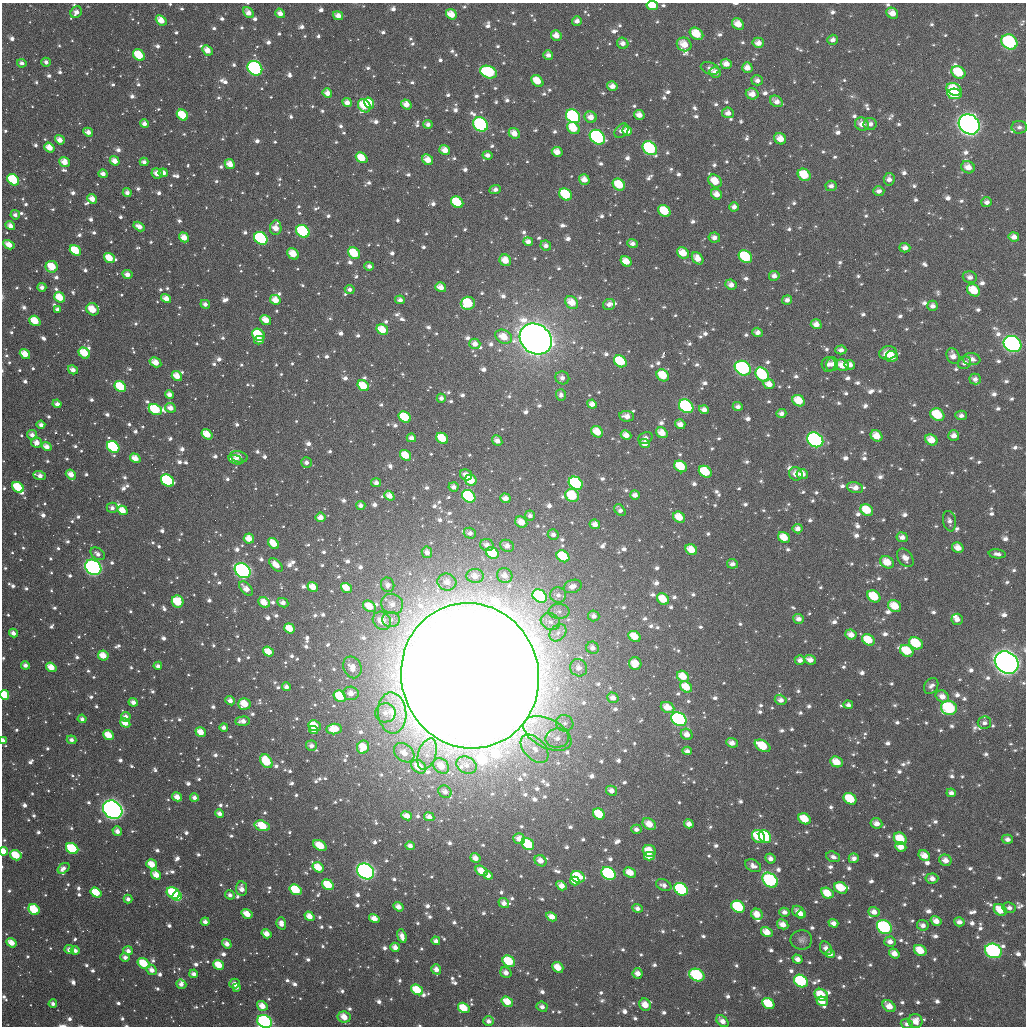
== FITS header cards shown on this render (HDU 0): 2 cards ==
NAXIS1  =                 1024
NAXIS2  =                 1024

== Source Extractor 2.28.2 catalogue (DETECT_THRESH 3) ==
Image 1024 x 1024 px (HDU 0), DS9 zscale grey, 1 PNG px = 1 image px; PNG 1028 x 1028 px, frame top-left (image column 1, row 1024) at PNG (2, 3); each listed source drawn as its Kron ellipse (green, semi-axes under 4 px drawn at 4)
Background 2090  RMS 57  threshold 172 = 3 sigma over >= 5 px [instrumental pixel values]
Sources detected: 1512; of the 1512, the 500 brightest by FLUX_AUTO listed and drawn (1012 fainter detections omitted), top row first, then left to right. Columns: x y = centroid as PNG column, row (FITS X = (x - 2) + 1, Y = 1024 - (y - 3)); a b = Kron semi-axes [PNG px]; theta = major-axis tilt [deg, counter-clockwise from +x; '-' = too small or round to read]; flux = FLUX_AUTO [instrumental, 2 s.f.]
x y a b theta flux
652 6 6 4 -11 1.0e+05
76 12 6 5 - 2.8e+04
248 13 6 4 -51 3.6e+04
280 13 5 4 - 2.9e+04
892 13 6 5 - 4.3e+04
451 14 6 4 -39 6.6e+04
338 16 5 4 - 3.3e+04
161 20 6 4 -40 6.3e+04
577 21 5 4 - 2.1e+04
738 24 6 5 - 5.4e+04
697 34 7 5 -38 1.1e+05
556 36 5 5 - 3.8e+04
833 40 5 4 - 2.0e+04
1009 42 8 7 - 4.2e+05
623 43 6 5 - 2.3e+04
758 43 6 5 - 3.3e+04
684 44 7 6 - 6.6e+04
207 50 6 4 -45 4.3e+04
139 55 6 5 - 1.5e+05
548 55 5 4 - 2.3e+04
46 62 5 4 - 1.8e+04
22 63 5 4 - 1.8e+04
726 64 5 5 - 3.8e+04
255 68 8 6 -43 1.2e+06
710 68 9 6 -19 1.8e+04
747 68 5 5 - 3.7e+04
489 72 9 6 -20 3.7e+05
715 72 6 5 - 3.5e+04
958 72 7 5 -32 1.4e+05
757 80 6 5 - 2.1e+04
537 81 7 5 -46 7.7e+04
612 86 5 4 - 3.2e+04
954 89 8 6 -28 1.3e+05
327 93 5 4 - 3.2e+04
752 94 6 5 - 3.9e+04
955 94 7 5 -9 2.5e+05
776 101 7 5 -33 2.9e+04
347 103 5 4 - 2.9e+04
369 103 6 4 -55 8.2e+04
406 104 5 4 - 4.0e+04
364 106 7 5 -51 1.2e+05
728 113 6 5 - 2.7e+04
182 115 6 5 - 1.3e+05
639 115 5 4 - 3.5e+04
573 116 7 6 - 4.8e+05
591 117 6 5 - 3.8e+04
144 124 4 4 - 2.3e+04
428 124 5 4 - 1.9e+04
481 124 8 6 -38 5.8e+05
862 124 7 6 - 3.7e+04
870 124 6 6 - 2.2e+04
969 124 11 9 -37 2.6e+06
1019 127 8 6 1 1.8e+04
573 128 7 5 -42 9.9e+04
621 131 8 6 49 2.3e+04
627 131 5 4 - 4.0e+04
88 132 5 4 - 2.9e+04
514 133 6 5 - 4.4e+04
597 137 8 6 -39 1.3e+06
780 139 6 5 - 4.6e+04
60 140 5 4 - 3.6e+04
49 147 5 4 - 5.8e+04
650 148 8 6 -43 4.9e+05
445 150 6 5 - 4.4e+04
557 152 5 4 - 4.6e+04
488 155 5 4 - 2.0e+04
362 158 6 5 - 9.5e+04
428 160 6 5 - 5.1e+04
115 161 5 4 - 4.0e+04
64 162 5 4 - 5.1e+04
144 162 4 4 - 1.9e+04
230 164 5 4 - 4.5e+04
968 167 7 6 - 4.3e+04
157 173 5 5 - 3.7e+04
163 173 4 4 - 2.7e+04
103 174 4 4 - 2.6e+04
804 175 7 5 -37 1.1e+05
889 179 6 5 - 2.3e+04
13 180 6 5 - 2.6e+05
584 180 5 5 - 3.9e+04
715 181 7 6 - 7.1e+04
619 185 7 5 -39 1.2e+05
831 186 5 5 - 1.9e+04
495 190 6 4 21 2.0e+04
879 191 5 5 - 2.0e+04
127 193 4 4 - 2.0e+04
566 194 7 5 -37 2.0e+05
716 194 6 5 - 3.6e+04
92 199 5 4 - 3.8e+04
457 202 7 5 -37 1.8e+05
987 202 5 5 - 2.0e+04
734 207 5 4 - 2.2e+04
664 211 7 5 -38 1.2e+05
15 215 5 4 - 1.8e+04
10 226 5 4 - 2.8e+04
139 226 6 4 -29 3.0e+04
276 228 7 5 84 4.7e+04
303 231 7 6 - 3.2e+05
184 237 5 4 - 4.9e+04
1014 237 5 4 - 2.8e+04
261 238 7 5 -36 5.4e+05
714 238 5 5 - 2.3e+04
528 242 5 4 - 2.3e+04
632 243 5 4 - 1.9e+04
9 245 6 4 -29 5.3e+04
546 246 5 5 - 2.2e+04
905 248 5 4 - 2.6e+04
75 250 6 4 -38 1.5e+05
354 253 7 5 -38 1.5e+05
683 253 6 5 - 7.0e+04
293 254 6 5 - 6.7e+04
745 257 7 6 - 2.9e+05
109 258 6 4 -37 8.2e+04
698 258 7 5 -50 4.4e+04
505 260 6 5 - 5.8e+04
626 261 6 5 - 6.1e+04
369 266 4 4 - 2.0e+04
52 267 6 6 - 1.1e+05
127 274 5 4 - 2.9e+04
774 276 5 5 - 2.2e+04
970 277 7 6 - 2.2e+04
731 285 6 5 - 2.8e+04
42 287 4 4 - 2.1e+04
441 287 5 4 - 4.2e+04
350 289 5 4 - 1.9e+04
974 290 7 5 -35 9.7e+04
60 297 6 4 -39 9.2e+04
166 299 5 4 - 4.5e+04
275 300 5 4 - 5.7e+04
400 300 5 4 - 2.2e+04
787 300 5 4 - 1.9e+04
468 303 7 6 - 2.2e+05
572 303 7 5 -42 7.2e+04
205 304 5 4 - 1.9e+04
609 305 6 5 - 2.4e+04
933 306 5 5 - 2.2e+04
57 309 4 4 - 1.9e+04
93 309 7 6 - 1.1e+05
266 320 6 4 -39 5.8e+04
35 321 6 4 -38 1.0e+05
816 324 5 5 - 3.3e+04
382 330 6 5 - 7.9e+04
757 332 5 4 - 2.3e+04
258 335 6 5 - 1.8e+05
504 337 9 6 -28 6.8e+04
536 339 17 14 -38 7.8e+06
259 340 5 4 - 2.3e+04
475 344 5 5 - 3.1e+04
1012 344 9 7 -32 1.1e+06
841 350 5 4 - 2.0e+04
84 353 6 5 - 1.1e+05
888 353 9 6 9 5.5e+04
25 354 5 4 - 6.0e+04
892 356 6 5 - 8.0e+04
953 356 8 6 -66 3.3e+04
972 359 9 6 -7 2.9e+04
620 361 7 5 -36 1.7e+05
155 362 6 4 -30 5.4e+04
965 363 7 6 - 1.9e+04
828 364 7 7 - 2.2e+04
832 364 7 6 - 2.2e+04
842 365 7 6 - 5.5e+04
850 365 5 4 - 2.7e+04
743 368 8 7 - 5.3e+05
73 370 5 4 - 2.7e+04
762 374 8 6 -48 3.7e+05
663 375 7 5 -37 9.9e+04
177 376 5 4 - 5.4e+04
562 378 7 6 - 2.2e+04
975 379 6 5 - 1.8e+04
769 384 6 5 - 3.7e+04
363 386 6 5 - 1.1e+05
120 387 6 5 - 1.9e+05
169 395 4 4 - 2.7e+04
561 395 6 5 - 1.8e+04
441 398 4 4 - 1.8e+04
799 401 6 5 - 8.4e+04
57 404 4 4 - 2.0e+04
592 404 5 4 - 2.7e+04
686 406 8 6 -39 5.7e+05
738 406 5 4 - 1.8e+04
170 408 5 4 - 3.4e+04
155 409 7 5 -27 2.2e+05
704 410 5 4 - 2.6e+04
781 413 5 4 - 2.0e+04
937 415 7 6 - 1.5e+05
961 415 5 4 - 1.8e+04
627 416 7 5 -7 3.1e+04
405 417 6 5 - 1.8e+05
680 424 5 4 - 3.3e+04
41 425 4 3 - 2.0e+04
597 432 6 5 - 7.6e+04
662 433 6 5 - 5.4e+04
207 434 6 4 -36 7.3e+04
32 435 5 4 - 2.5e+04
626 435 5 4 - 3.9e+04
876 436 6 5 - 5.8e+04
954 436 5 5 - 2.6e+04
411 438 4 4 - 2.3e+04
442 438 6 5 - 1.2e+05
645 438 7 5 23 1.9e+04
815 440 8 7 - 1.4e+06
931 440 6 5 - 5.9e+04
497 441 6 4 -51 3.0e+04
37 443 5 5 - 3.5e+04
645 444 5 4 - 3.4e+04
47 447 5 4 - 3.5e+04
113 447 7 5 -37 3.8e+05
405 455 6 5 - 8.5e+04
239 457 9 5 -16 3.5e+04
135 458 5 4 - 5.1e+04
236 460 8 4 -17 3.4e+04
306 462 5 5 - 1.8e+04
681 466 7 5 -38 1.5e+05
705 472 7 5 -35 1.7e+05
71 474 5 4 - 4.2e+04
796 474 7 6 - 3.6e+04
802 474 5 5 - 3.4e+04
466 475 6 5 - 3.1e+04
40 476 6 4 -22 2.8e+04
471 480 6 5 - 1.1e+05
168 481 7 5 -35 6.8e+05
376 483 5 4 - 2.1e+04
576 483 7 6 - 6.8e+05
18 487 6 5 - 1.9e+05
453 487 5 4 - 2.1e+04
855 488 8 5 -14 3.5e+04
572 495 7 6 - 1.6e+05
635 495 5 4 - 2.5e+04
389 496 5 4 - 4.1e+04
469 496 7 5 -39 4.3e+05
505 498 5 4 - 3.0e+04
361 505 5 4 - 2.0e+04
112 508 5 5 - 2.0e+04
123 510 5 4 - 5.7e+04
620 510 7 4 -52 2.0e+04
867 510 7 5 -33 1.1e+05
530 515 5 5 - 1.8e+04
320 517 5 5 - 3.3e+04
679 517 6 5 - 7.7e+04
949 521 10 6 -80 1.9e+04
521 522 6 5 - 5.3e+04
595 524 5 4 - 3.3e+04
798 529 5 4 - 2.2e+04
470 533 6 5 - 2.1e+04
553 534 5 5 - 1.9e+04
784 537 6 5 - 7.6e+04
902 537 6 5 - 2.4e+04
249 539 5 5 - 5.5e+04
274 543 6 4 -46 7.3e+04
487 545 7 6 - 2.6e+04
507 546 7 6 - 2.7e+04
958 548 6 5 - 4.2e+04
691 550 6 5 - 7.0e+04
427 552 6 5 - 2.2e+04
492 553 7 5 -35 1.5e+05
98 554 8 5 -35 2.2e+04
997 554 8 4 -6 1.8e+04
563 556 7 5 -36 1.5e+05
905 558 10 7 -53 3.0e+04
887 562 7 5 -29 6.6e+04
732 564 5 4 - 2.0e+04
276 565 8 4 -44 4.4e+04
93 567 9 7 -37 1.0e+06
243 571 8 7 - 1.4e+06
505 575 8 7 - 3.1e+04
475 576 8 7 - 3.5e+04
447 582 9 8 - 3.6e+04
388 585 7 6 - 2.6e+04
573 586 9 6 20 2.9e+04
313 587 5 4 - 5.1e+04
346 588 6 4 -34 6.5e+04
246 589 9 5 -45 4.3e+04
558 595 8 7 - 2.4e+04
540 596 8 6 -37 4.9e+05
874 596 7 5 -37 1.3e+05
663 599 6 5 - 7.9e+04
178 602 6 5 - 1.5e+05
264 602 6 5 - 5.8e+04
283 603 6 4 -26 2.7e+04
392 604 11 10 - 4.3e+04
369 606 7 5 -35 6.5e+04
895 606 7 5 -33 8.2e+04
559 611 10 7 0 2.1e+04
594 616 6 5 - 1.9e+04
798 619 5 5 - 2.5e+04
957 619 6 5 - 2.4e+04
391 620 8 7 - 2.4e+04
382 621 10 8 -45 6.2e+04
550 622 10 8 -27 2.7e+04
290 628 6 4 -38 8.2e+04
13 633 4 4 - 2.6e+04
558 633 10 7 47 2.3e+04
851 635 6 5 - 3.6e+04
634 636 6 5 - 7.0e+04
868 640 7 5 -32 1.0e+05
916 643 7 5 -33 1.8e+05
593 648 6 6 - 2.3e+04
907 651 7 5 -31 1.1e+05
268 652 6 4 -36 6.2e+04
103 656 5 4 - 6.2e+04
800 660 5 5 - 2.1e+04
810 660 6 4 -23 2.9e+04
1007 663 12 10 -34 3.6e+06
635 664 6 6 - 6.8e+04
25 665 4 4 - 2.1e+04
158 666 4 3 - 1.9e+04
51 667 5 4 - 6.0e+04
352 667 11 9 -67 4.8e+04
579 668 9 8 - 2.4e+04
470 676 73 69 -74 3.8e+07
683 676 6 5 - 7.1e+04
931 686 8 6 58 1.9e+04
286 687 4 4 - 1.9e+04
686 687 6 5 - 8.8e+04
351 693 8 6 -6 3.6e+04
5 695 5 4 - 1.5e+05
340 696 6 5 - 1.3e+05
942 696 7 5 -31 3.5e+04
613 698 6 5 - 2.9e+04
781 700 6 5 - 2.3e+04
230 701 5 4 - 2.6e+04
133 702 5 4 - 2.4e+04
244 704 6 5 - 8.7e+04
848 705 5 4 - 1.8e+04
668 707 7 5 -24 5.7e+04
949 708 8 7 - 3.6e+05
385 713 10 9 - 3.4e+04
392 713 20 14 -85 1.1e+05
126 717 5 5 - 2.7e+04
82 719 4 4 - 1.8e+04
679 719 8 6 -35 8.5e+05
243 721 7 4 4 2.9e+04
125 723 5 4 - 5.2e+04
565 723 9 8 - 2.3e+04
984 723 7 6 - 1.8e+04
315 726 6 5 - 9.2e+04
224 727 4 4 - 1.8e+04
334 729 7 5 7 8.2e+04
314 730 4 3 - 2.7e+04
201 732 5 4 - 5.4e+04
547 733 26 14 -26 1.3e+05
687 734 6 5 - 3.3e+04
108 735 6 4 -40 7.4e+04
557 738 12 9 11 4.3e+04
3 740 4 3 - 2.0e+04
72 740 5 4 - 1.8e+04
732 743 6 4 -23 2.8e+04
311 746 5 5 - 2.1e+04
762 746 8 5 -31 1.4e+05
363 747 6 6 - 8.2e+04
535 749 17 10 -45 6.2e+04
687 751 5 4 - 2.1e+04
404 753 11 8 -39 5.3e+04
427 754 16 9 71 4.4e+04
266 761 7 5 -54 1.7e+05
836 762 6 5 - 6.9e+04
467 765 10 8 -26 3.0e+04
441 766 9 7 -41 6.0e+04
419 767 8 6 -38 8.0e+04
611 791 6 4 -31 2.8e+04
445 792 7 6 - 2.3e+04
951 793 5 4 - 2.0e+04
177 797 5 4 - 4.0e+04
194 797 4 4 - 2.0e+04
850 799 7 5 -34 1.6e+05
113 810 10 8 -38 2.0e+06
219 814 4 4 - 2.4e+04
599 814 6 5 - 1.3e+05
407 816 5 4 - 3.7e+04
429 817 5 4 - 2.5e+04
804 819 6 5 - 9.9e+04
876 823 6 5 - 3.1e+04
649 824 7 5 -30 5.7e+04
689 824 5 4 - 2.8e+04
262 826 7 5 -16 1.5e+05
636 829 5 4 - 1.8e+04
117 831 5 4 - 2.9e+04
758 837 7 6 - 1.4e+05
765 837 7 5 -53 3.3e+05
519 839 6 5 - 3.5e+04
900 839 7 5 -43 1.2e+05
1007 839 5 4 - 2.0e+04
528 844 7 5 -40 1.8e+05
320 845 7 5 -32 9.9e+04
410 846 5 4 - 2.5e+04
901 847 6 4 -24 4.4e+04
72 849 6 5 - 2.5e+05
4 851 4 4 - 5.9e+04
649 851 7 6 - 8.0e+04
16 855 6 5 - 1.4e+05
649 856 5 4 - 4.6e+04
924 856 6 5 - 4.4e+04
833 857 7 5 -20 1.8e+04
475 858 5 4 - 3.4e+04
770 858 5 4 - 2.4e+04
854 858 5 5 - 1.9e+04
945 860 6 5 - 3.2e+04
540 861 6 5 - 3.6e+04
152 864 6 4 -35 6.6e+04
753 866 8 6 -28 2.3e+04
318 867 6 4 -36 8.1e+04
63 868 7 4 35 2.3e+04
365 871 9 7 -36 1.5e+06
481 871 6 4 -31 5.6e+04
630 873 6 4 -26 5.6e+04
608 874 7 6 - 4.7e+05
156 875 5 4 - 5.0e+04
488 875 4 4 - 2.5e+04
578 877 7 5 -23 1.7e+05
932 879 6 5 - 2.8e+04
770 880 8 6 -43 5.3e+05
575 881 5 3 - 3.3e+04
328 885 6 5 - 1.3e+05
664 885 8 5 -22 1.9e+04
562 886 5 4 - 3.6e+04
841 888 7 5 -27 1.1e+05
242 889 7 5 -82 3.5e+04
681 889 7 5 -36 6.2e+05
296 890 6 5 - 1.8e+05
96 893 6 4 -35 1.2e+05
173 893 7 5 -29 3.1e+05
827 893 6 5 - 8.1e+04
230 895 5 4 - 1.9e+04
177 896 5 4 - 2.8e+05
128 899 4 4 - 1.9e+04
504 903 5 5 - 2.6e+04
399 907 5 4 - 3.4e+04
738 907 7 5 -34 2.8e+05
637 908 5 4 - 2.0e+04
1009 908 6 5 - 1.9e+04
34 909 6 5 - 1.8e+05
1000 910 7 5 -37 7.7e+04
784 912 5 4 - 1.9e+04
799 912 7 5 -38 3.7e+04
874 912 6 5 - 3.0e+04
247 914 6 4 -32 5.9e+04
757 914 6 5 - 5.2e+04
801 914 4 3 - 1.9e+04
309 916 5 4 - 4.5e+04
552 917 6 4 -29 4.0e+04
374 919 5 4 - 4.2e+04
936 921 6 4 -31 3.4e+04
205 922 4 4 - 2.1e+04
959 922 5 4 - 2.2e+04
281 923 6 4 -73 2.6e+04
833 923 5 4 - 2.6e+04
783 924 6 4 -28 3.6e+04
923 925 6 5 - 2.1e+04
884 927 8 6 -34 5.3e+05
767 932 6 4 -31 5.3e+04
267 934 5 4 - 4.4e+04
402 936 7 4 -73 3.3e+04
801 940 11 9 2 1.9e+04
436 941 4 4 - 1.9e+04
890 942 5 5 - 2.5e+04
11 943 5 4 - 5.5e+04
227 944 5 4 - 3.1e+04
395 947 5 4 - 3.0e+04
826 948 7 5 -58 2.5e+04
69 950 5 4 - 2.3e+04
920 950 6 5 - 8.6e+04
75 951 4 4 - 2.1e+04
128 951 5 4 - 2.5e+04
993 951 8 7 - 7.8e+05
894 953 5 4 - 3.5e+04
830 954 5 4 - 2.4e+04
125 957 4 4 - 2.0e+04
798 959 5 4 - 2.8e+04
509 961 6 5 - 1.8e+05
144 963 6 4 -34 1.3e+05
219 965 6 4 -34 8.8e+04
558 967 6 5 - 6.6e+04
436 969 5 4 - 2.7e+04
152 970 6 4 -43 3.1e+04
506 973 6 5 - 2.7e+04
638 973 5 5 - 3.2e+04
194 974 4 3 - 2.1e+04
697 975 8 6 -25 3.5e+05
801 981 7 6 - 3.5e+05
235 983 5 5 - 2.0e+04
181 984 5 4 - 2.2e+04
236 987 4 4 - 2.4e+04
417 990 6 5 - 1.2e+05
821 995 7 5 -32 1.1e+05
822 1001 5 4 - 5.0e+04
507 1002 6 4 -34 7.2e+04
53 1004 4 3 - 1.8e+04
768 1004 6 5 - 1.6e+05
645 1005 6 5 - 5.0e+04
262 1006 6 4 -34 4.7e+04
889 1006 7 5 -40 4.8e+04
542 1007 5 5 - 2.0e+04
464 1008 6 5 - 1.0e+05
344 1017 6 5 - 5.7e+04
264 1021 7 6 - 8.4e+05
489 1021 5 5 - 2.2e+04
722 1021 7 5 -43 3.2e+04
915 1021 7 7 - 4.4e+04
907 1024 6 5 - 1.8e+04
At the frame edge (FLAGS 8, measured only in part): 7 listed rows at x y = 652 6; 1007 663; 5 695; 3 740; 4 851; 264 1021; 907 1024
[1012 fainter detections neither listed nor drawn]

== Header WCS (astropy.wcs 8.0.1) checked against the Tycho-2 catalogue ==
Header WCS as astropy/WCSLIB reads it (applying the file's SIP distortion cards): RA---TAN-SIP/DEC--TAN-SIP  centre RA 02:06:46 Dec +23:04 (31.69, +23.07 deg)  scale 8.66 arcsec/px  FOV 147.9' x 147.9'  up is +179 deg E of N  parity flipped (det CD > 0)
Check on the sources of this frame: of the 60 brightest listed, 59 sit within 13.0 arcsec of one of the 180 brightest Tycho-2 stars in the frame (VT <= 12.07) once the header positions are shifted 6.49 arcsec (4.34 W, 4.82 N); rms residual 4.70 arcsec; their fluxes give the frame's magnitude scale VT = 23.92 - 2.5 log10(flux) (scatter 0.26 mag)
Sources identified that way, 191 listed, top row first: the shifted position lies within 13.0 arcsec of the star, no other Tycho-2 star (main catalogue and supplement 1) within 26.0 arcsec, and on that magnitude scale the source's flux lands within +1.5 / -3 mag of the star's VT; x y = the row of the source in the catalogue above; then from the Tycho-2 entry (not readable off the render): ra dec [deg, ICRS J2000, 3 dp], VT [Tycho-2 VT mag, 2 dp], TYC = Tycho-2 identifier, HIP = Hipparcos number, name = IAU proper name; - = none
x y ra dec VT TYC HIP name
652 6 31.361 +21.837 11.69 1213-719-1 - -
248 13 32.408 +21.875 12.37 1220-116-1 - -
697 34 31.245 +21.903 11.29 1213-441-1 - -
1009 42 30.433 +21.902 9.55 1213-173-1 - -
684 44 31.276 +21.929 11.95 1213-76-1 - -
207 50 32.513 +21.967 12.01 1220-531-1 - -
139 55 32.690 +21.982 10.91 1220-334-1 - -
255 68 32.388 +22.010 9.04 1220-335-1 10065 -
489 72 31.780 +22.007 10.29 1213-555-1 - -
954 89 30.574 +22.018 11.44 1213-86-1 - -
955 94 30.572 +22.030 10.71 1213-293-1 - -
369 103 32.091 +22.087 12.04 1220-893-1 - -
364 106 32.103 +22.093 11.10 1220-12-1 - -
182 115 32.574 +22.124 11.58 1220-362-1 - -
573 116 31.560 +22.109 9.72 1213-606-1 - -
481 124 31.800 +22.133 9.28 1213-746-1 - -
969 124 30.530 +22.104 7.27 1213-1621-1 9492 -
573 128 31.559 +22.137 11.50 1213-636-1 - -
627 131 31.420 +22.139 12.16 1213-479-1 - -
514 133 31.712 +22.153 11.96 1213-714-1 - -
597 137 31.494 +22.158 9.32 1213-700-1 9796 -
60 140 32.892 +22.189 12.05 1220-682-1 - -
49 147 32.919 +22.207 11.90 1220-130-1 - -
650 148 31.359 +22.182 9.82 1213-483-1 - -
445 150 31.892 +22.196 12.25 1213-697-1 - -
362 158 32.107 +22.220 11.96 1220-436-1 - -
428 160 31.935 +22.221 12.05 1213-705-1 - -
230 164 32.449 +22.240 12.06 1220-117-1 - -
163 173 32.624 +22.263 11.95 1220-278-1 - -
804 175 30.956 +22.235 11.09 1213-322-1 - -
13 180 33.011 +22.286 10.56 1220-414-1 - -
715 181 31.187 +22.257 12.33 1213-186-1 - -
619 185 31.437 +22.271 11.07 1213-206-1 - -
566 194 31.575 +22.297 10.82 1213-608-1 - -
457 202 31.856 +22.322 11.14 1213-556-1 - -
664 211 31.317 +22.331 11.98 1213-455-1 - -
303 231 32.256 +22.399 9.89 1220-69-1 10019 -
261 238 32.364 +22.418 9.73 1220-492-1 - -
75 250 32.847 +22.454 11.40 1220-93-1 - -
354 253 32.122 +22.450 11.23 1220-91-1 - -
683 253 31.266 +22.431 11.89 1213-471-1 - -
745 257 31.103 +22.436 10.51 1213-47-1 - -
505 260 31.728 +22.459 12.20 1213-712-1 - -
52 267 32.907 +22.494 11.56 1220-21-1 - -
974 290 30.507 +22.501 11.44 1757-1676-1 - -
60 297 32.887 +22.568 11.41 1758-1090-1 - -
468 303 31.822 +22.563 10.74 1758-1756-1 - -
572 303 31.552 +22.557 12.23 1758-1410-1 - -
93 309 32.801 +22.596 11.42 1758-1106-1 - -
35 321 32.950 +22.625 11.54 1758-726-1 - -
382 330 32.045 +22.632 11.42 1758-1134-1 - -
258 335 32.368 +22.650 10.80 1758-976-1 - -
536 339 31.641 +22.648 5.04 1758-2417-1 9836 -
1012 344 30.400 +22.628 8.51 1757-889-1 9454 -
84 353 32.821 +22.701 10.97 1758-802-1 - -
888 353 30.726 +22.657 12.72 1758-541-1 - -
25 354 32.975 +22.705 11.81 1758-1608-1 - -
892 356 30.716 +22.665 11.54 1758-453-1 - -
620 361 31.422 +22.695 10.79 1758-550-1 - -
155 362 32.634 +22.720 12.56 1758-1210-1 - -
842 365 30.844 +22.690 12.07 1758-106-1 - -
743 368 31.102 +22.704 9.25 1758-230-1 - -
762 374 31.050 +22.719 10.44 1758-483-1 - -
663 375 31.309 +22.727 11.44 1758-487-1 - -
177 376 32.578 +22.752 11.67 1758-1236-1 - -
363 386 32.091 +22.768 11.28 1758-1074-1 - -
120 387 32.725 +22.780 10.70 1758-1310-1 - -
799 401 30.954 +22.779 11.42 1758-72-1 - -
170 408 32.594 +22.829 12.49 1758-942-1 - -
155 409 32.633 +22.834 10.89 1758-746-1 - -
937 415 30.591 +22.803 10.95 1757-1215-1 - -
405 417 31.981 +22.841 10.95 1758-950-1 - -
680 424 31.262 +22.843 12.57 1758-268-1 - -
597 432 31.478 +22.866 11.78 1758-876-1 - -
207 434 32.497 +22.892 11.58 1758-1346-1 - -
876 436 30.749 +22.858 11.78 1758-545-1 - -
815 440 30.907 +22.873 8.87 1758-491-1 9619 -
931 440 30.605 +22.864 11.90 1757-1700-1 - -
47 447 32.915 +22.927 12.07 1758-1030-1 - -
113 447 32.741 +22.926 10.16 1758-1306-1 - -
681 466 31.258 +22.945 11.19 1758-76-1 - -
705 472 31.193 +22.956 11.05 1758-47-1 - -
471 480 31.806 +22.989 11.35 1758-1194-1 - -
168 481 32.597 +23.005 10.48 1758-654-1 - -
376 483 32.053 +23.000 12.56 1758-1500-1 - -
576 483 31.531 +22.991 9.68 1758-1580-1 - -
18 487 32.989 +23.026 11.14 1758-1652-1 - -
572 495 31.539 +23.021 10.91 1758-1472-1 - -
635 495 31.376 +23.015 12.47 1758-141-1 - -
469 496 31.810 +23.029 9.95 1758-1348-1 - -
123 510 32.714 +23.078 12.43 1758-870-1 - -
620 510 31.414 +23.053 12.39 1758-558-1 - -
867 510 30.768 +23.037 11.64 1758-593-1 - -
679 517 31.258 +23.067 11.89 1758-144-1 - -
784 537 30.983 +23.109 12.12 1758-553-1 - -
274 543 32.318 +23.152 11.52 1758-1086-1 - -
691 550 31.224 +23.144 12.39 1758-426-1 - -
492 553 31.744 +23.164 10.97 1758-752-1 - -
563 556 31.559 +23.168 11.01 1758-1120-1 - -
93 567 32.789 +23.217 8.38 1758-1318-1 10201 -
243 571 32.396 +23.219 8.44 1758-1290-1 10070 -
505 575 31.712 +23.216 11.92 1758-818-1 - -
540 596 31.618 +23.265 10.03 1758-894-1 - -
874 596 30.743 +23.245 10.95 1758-436-1 - -
663 599 31.295 +23.265 11.51 1758-616-1 - -
178 602 32.567 +23.296 11.09 1758-2396-1 - -
283 603 32.291 +23.293 12.88 1758-2398-1 - -
895 606 30.688 +23.266 11.53 1757-645-1 - -
851 635 30.801 +23.338 12.05 1758-62-1 - -
634 636 31.367 +23.356 11.44 1758-98-1 - -
868 640 30.754 +23.350 11.36 1758-248-1 - -
916 643 30.630 +23.354 10.70 1757-1547-1 - -
907 651 30.654 +23.373 11.19 1757-414-1 - -
268 652 32.326 +23.412 11.94 1758-2199-1 - -
103 656 32.760 +23.428 12.12 1758-2071-1 - -
1007 663 30.389 +23.395 6.63 1757-1966-1 9452 -
51 667 32.895 +23.458 12.16 1758-2297-1 - -
470 676 31.793 +23.463 2.12 1758-2416-1 9884 Hamal
683 676 31.238 +23.450 11.66 1758-329-1 - -
686 687 31.229 +23.475 11.69 1758-59-1 - -
5 695 33.016 +23.526 10.91 1758-2086-1 - -
340 696 32.136 +23.516 11.31 1758-2110-1 - -
244 704 32.386 +23.538 11.79 1758-1827-1 - -
949 708 30.537 +23.508 9.81 1757-159-1 - -
679 719 31.245 +23.554 9.13 1758-79-1 - -
315 726 32.202 +23.588 11.80 1758-2276-1 - -
201 732 32.500 +23.608 11.69 1758-2043-1 - -
108 735 32.742 +23.619 11.61 1758-2213-1 - -
732 743 31.105 +23.606 11.91 1758-446-1 - -
762 746 31.023 +23.612 11.33 1758-403-1 - -
266 761 32.326 +23.677 11.06 1758-1919-1 - -
836 762 30.829 +23.645 11.76 1758-556-1 - -
419 767 31.925 +23.683 11.52 1758-1792-1 - -
850 799 30.790 +23.733 10.95 1758-279-1 - -
113 810 32.727 +23.799 7.36 1758-1583-1 10181 -
407 816 31.955 +23.800 12.14 1758-2282-1 - -
804 819 30.909 +23.784 12.14 1758-283-1 - -
649 824 31.317 +23.807 12.32 1758-29-1 - -
262 826 32.334 +23.831 10.92 1758-2308-1 - -
758 837 31.030 +23.829 11.39 1758-205-1 - -
765 837 31.012 +23.829 10.08 1758-71-1 - -
900 839 30.656 +23.826 11.61 1757-995-1 - -
528 844 31.634 +23.862 10.72 1758-1983-1 - -
72 849 32.833 +23.893 10.24 1758-1445-1 - -
4 851 33.014 +23.902 11.61 1758-2380-1 - -
649 851 31.315 +23.871 11.64 1758-388-1 - -
649 856 31.315 +23.883 12.02 1758-236-1 - -
152 864 32.623 +23.928 11.81 1758-1417-1 - -
318 867 32.185 +23.929 12.15 1758-1491-1 - -
365 871 32.059 +23.937 8.09 1758-1860-1 - -
608 874 31.420 +23.929 9.55 1758-295-1 - -
156 875 32.611 +23.953 12.40 1758-883-1 - -
578 877 31.502 +23.937 11.13 1758-1365-1 - -
932 879 30.569 +23.918 12.07 1757-426-1 - -
770 880 30.994 +23.935 9.45 1758-529-1 - -
575 881 31.510 +23.947 11.85 1758-2014-1 - -
328 885 32.159 +23.970 11.13 1758-1998-1 - -
841 888 30.809 +23.948 11.27 1758-183-1 - -
681 889 31.228 +23.962 9.81 1758-602-1 - -
296 890 32.243 +23.984 11.04 1758-2266-1 - -
96 893 32.769 +23.998 11.66 1758-2113-1 - -
173 893 32.566 +23.995 10.83 1758-2234-1 - -
827 893 30.843 +23.962 11.84 1758-255-1 - -
177 896 32.556 +24.004 9.98 1758-1900-1 - -
399 907 31.972 +24.019 12.48 1758-1631-1 - -
738 907 31.077 +24.001 10.25 1758-116-1 - -
34 909 32.931 +24.041 11.23 1758-1391-1 - -
1000 910 30.387 +23.989 11.47 1757-252-1 - -
247 914 32.370 +24.044 11.66 1758-2004-1 - -
374 919 32.035 +24.049 12.11 1758-865-1 - -
936 921 30.556 +24.020 12.12 1757-805-1 - -
833 923 30.825 +24.033 11.90 1758-421-1 - -
884 927 30.690 +24.039 9.43 1757-969-1 - -
767 932 31.000 +24.059 12.40 1758-24-1 - -
395 947 31.979 +24.117 12.53 1758-1011-1 - -
920 950 30.594 +24.093 11.26 1757-100-1 - -
509 961 31.678 +24.145 10.65 1758-2094-1 - -
144 963 32.640 +24.167 10.73 1758-1973-1 - -
219 965 32.442 +24.168 11.67 1758-1669-1 - -
697 975 31.180 +24.168 10.02 1758-5-1 - -
801 981 30.906 +24.175 9.92 1758-439-1 - -
181 984 32.541 +24.215 12.92 1758-1259-1 - -
417 990 31.918 +24.219 10.94 1758-1293-1 - -
821 995 30.853 +24.206 11.72 1758-481-1 - -
822 1001 30.850 +24.222 12.09 1758-582-1 - -
507 1002 31.679 +24.242 12.07 1758-1341-1 - -
768 1004 30.990 +24.231 11.33 1758-614-1 - -
262 1006 32.326 +24.264 11.99 1758-2030-1 - -
889 1006 30.672 +24.229 12.02 1757-247-1 - -
464 1008 31.794 +24.259 11.59 1758-2078-1 - -
264 1021 32.318 +24.302 9.01 1758-1305-1 10042 -